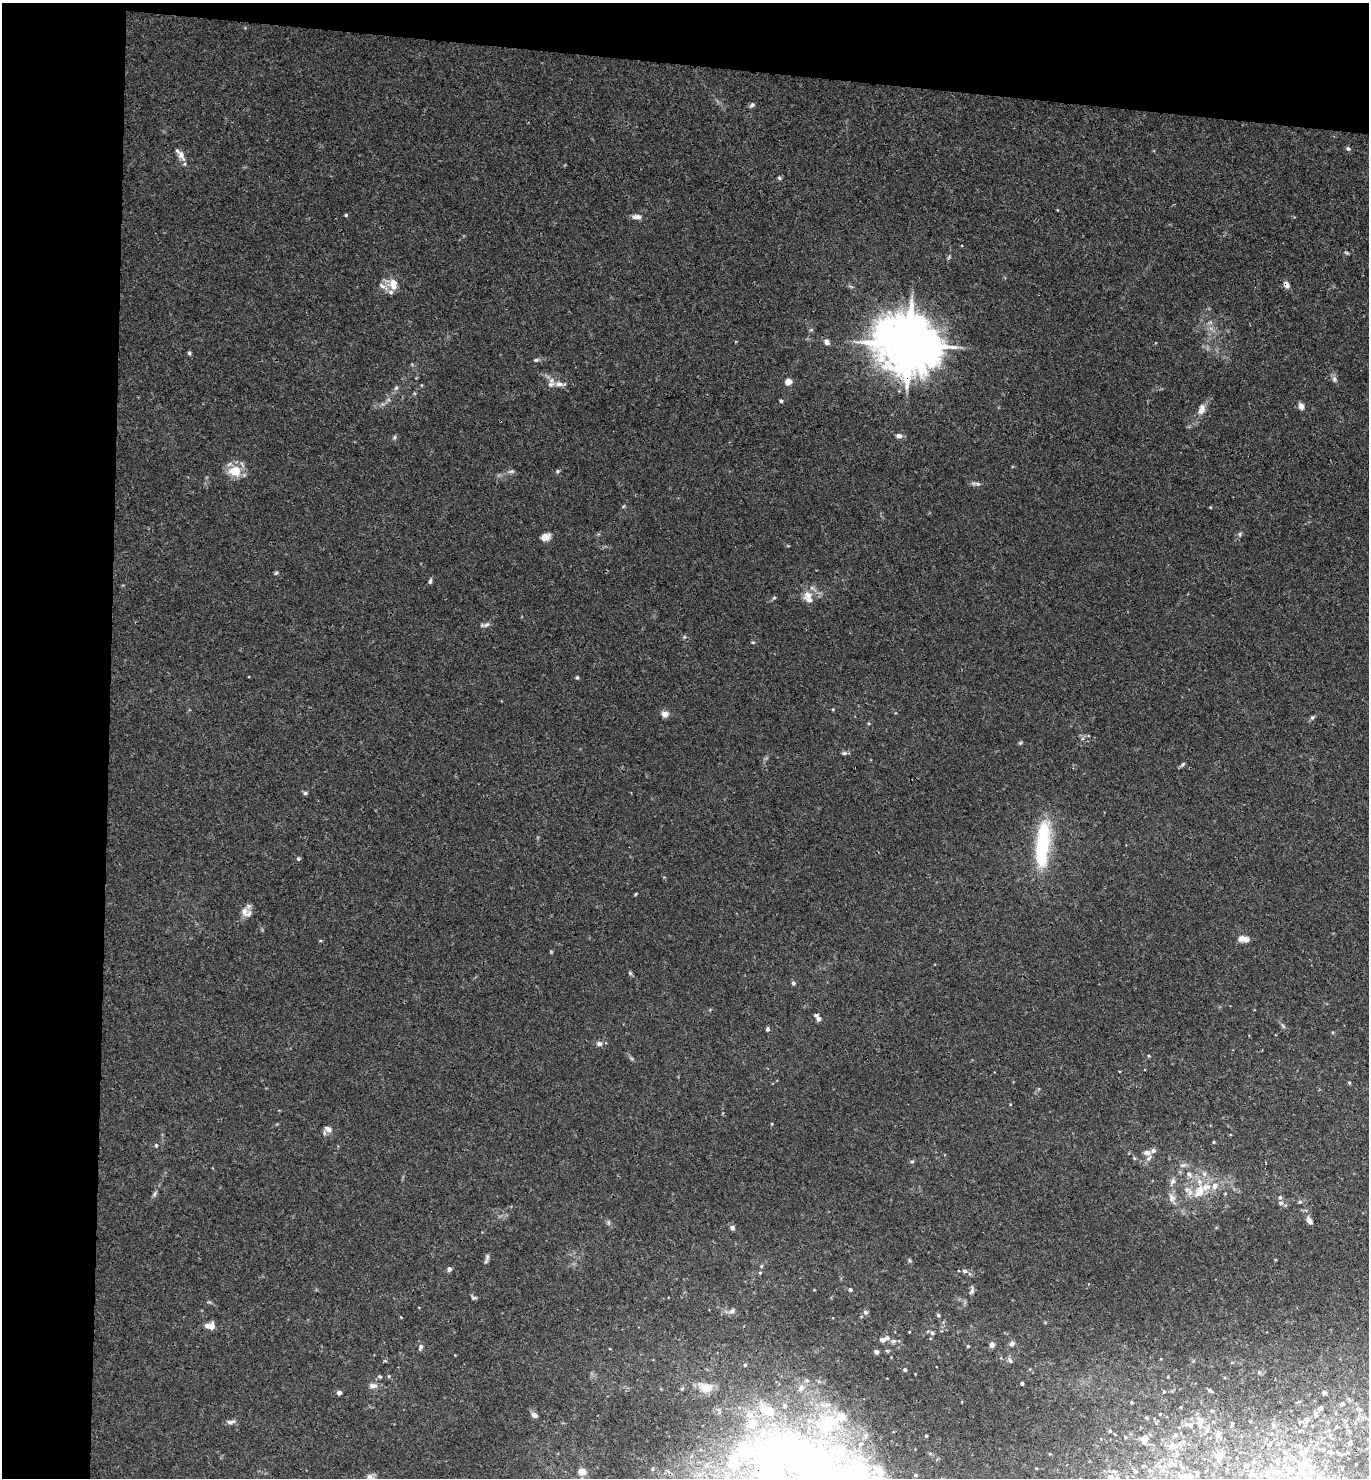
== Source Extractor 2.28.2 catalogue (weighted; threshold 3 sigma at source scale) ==
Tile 1 of 3 x 3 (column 1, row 1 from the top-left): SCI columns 161-1527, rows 2962-4437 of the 4519 x 4444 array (HDU 1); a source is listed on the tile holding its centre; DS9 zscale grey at full resolution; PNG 1371 x 1480 px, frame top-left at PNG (2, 3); no overlay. Shown black and unused: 12% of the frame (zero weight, under 3 of 4 exposures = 6% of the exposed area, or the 3 px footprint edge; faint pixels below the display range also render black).
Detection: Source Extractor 2.28.2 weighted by HDU 2 'WHT'; one run over the whole footprint, this tile lists its part. Background 0.0205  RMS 0.0026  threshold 0.0117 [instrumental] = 3 sigma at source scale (4.5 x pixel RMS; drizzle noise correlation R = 1.50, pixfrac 1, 0.05/0.05 arcsec/px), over >= 5 px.
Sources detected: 186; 4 inside a brighter object's white glare — not listed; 26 inside a brighter listed object's ellipse — not listed separately; the other 156 listed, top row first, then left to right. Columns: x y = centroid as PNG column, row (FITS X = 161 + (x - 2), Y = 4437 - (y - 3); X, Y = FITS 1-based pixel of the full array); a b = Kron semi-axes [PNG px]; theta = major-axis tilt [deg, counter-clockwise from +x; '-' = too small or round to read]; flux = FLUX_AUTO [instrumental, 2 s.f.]
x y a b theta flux
752 105 7 6 - 0.56
1348 149 6 5 - 0.52
181 154 13 7 -64 1.7
779 178 6 4 -24 0.39
346 215 4 3 - 0.36
637 217 14 6 1 1.3
1347 253 7 3 -35 0.32
949 257 7 4 71 0.35
1286 285 6 5 - 1.6
393 286 17 9 -28 2.4
811 330 6 4 19 0.31
827 342 8 7 - 0.87
909 344 18 15 -18 1800
189 353 5 4 - 0.49
536 360 7 5 1 0.47
1334 379 8 7 - 0.77
788 382 4 4 - 5
560 384 17 7 -1 1.6
396 388 7 5 44 0.51
781 401 4 3 - 0.52
1301 406 8 6 -68 1.1
1201 409 14 9 74 1.8
899 436 7 6 - 0.98
394 437 6 5 - 0.48
237 470 19 10 -67 3.7
511 471 10 5 5 0.65
557 471 6 5 - 0.38
978 484 8 5 -18 0.59
1210 507 4 3 - 0.19
1240 534 6 4 -90 0.4
545 537 10 7 14 2.2
276 573 5 4 - 0.39
430 581 7 4 82 0.56
808 595 14 12 13 2.6
774 598 6 3 19 0.29
486 625 10 6 28 0.8
684 637 5 4 - 0.34
753 642 5 3 - 0.26
577 678 4 4 - 0.34
665 714 9 7 -4 1.4
1312 717 6 5 - 0.51
1020 743 5 4 - 0.33
844 753 8 5 10 0.57
1183 764 9 4 45 0.47
305 793 5 5 - 0.43
1043 844 61 16 85 20
298 859 5 5 - 0.46
636 894 5 3 - 0.23
244 912 13 9 83 1.8
1244 939 14 7 -9 2
630 973 6 4 -47 0.39
793 983 5 4 - 0.51
818 1019 7 5 86 0.69
1283 1026 7 4 -53 0.46
768 1029 5 4 - 0.56
599 1044 7 6 - 0.98
1349 1083 4 3 - 0.29
772 1124 4 3 - 0.25
328 1129 11 7 -32 1.2
1214 1142 5 3 - 0.24
156 1145 5 5 - 0.54
1147 1153 9 6 -13 1.4
912 1161 5 3 - 0.32
1183 1165 10 5 13 0.84
1189 1174 7 6 - 1.1
1204 1174 7 6 - 0.85
1172 1181 10 6 57 1
1206 1187 17 9 11 3.3
1187 1190 10 9 - 1.6
154 1194 9 4 67 0.56
1280 1197 6 5 - 0.49
1172 1198 12 9 -80 1.7
1300 1202 5 5 - 0.37
1281 1203 6 5 - 0.85
1309 1220 7 5 -59 1.3
732 1228 5 5 - 0.94
487 1257 11 5 78 0.69
909 1260 6 4 -71 0.34
449 1269 4 4 - 0.93
965 1271 6 4 -1 0.66
760 1273 4 4 - 0.32
850 1290 4 4 - 0.62
972 1291 10 5 74 0.68
474 1297 10 4 -8 0.46
732 1311 9 6 44 0.85
865 1312 6 6 - 0.68
938 1315 4 4 - 0.41
401 1317 3 3 - 0.2
210 1326 11 8 -5 2.1
909 1332 3 2 - 0.17
932 1333 6 5 - 0.54
887 1338 6 5 - 0.7
882 1340 5 4 - 1.2
894 1341 7 5 3 0.71
1012 1344 6 5 - 0.83
992 1345 5 5 - 1.3
968 1346 3 3 - 0.37
421 1347 6 5 - 0.75
887 1351 6 4 -1 0.31
876 1352 4 4 - 1.3
1010 1361 8 6 -46 0.65
745 1365 4 4 - 0.3
1030 1369 5 3 - 0.2
905 1370 4 4 - 0.51
1259 1372 6 5 - 0.45
380 1377 5 5 - 0.43
1168 1377 3 2 - 0.22
1022 1383 3 3 - 0.62
373 1386 12 7 -6 1.3
705 1388 18 12 -14 3.5
1210 1391 5 3 - 0.52
1164 1392 4 4 - 0.3
1324 1392 4 4 - 0.65
339 1393 4 4 - 1.4
1131 1402 3 3 - 0.29
1341 1404 8 4 8 0.41
1320 1408 4 4 - 0.96
1360 1409 7 5 -38 0.68
1160 1414 3 2 - 0.18
534 1415 6 5 - 1.2
1316 1415 7 6 - 0.94
1146 1418 5 3 - 0.28
1201 1420 9 7 61 1.7
1307 1420 7 6 - 1.3
1213 1421 4 3 - 0.22
1345 1421 6 4 -1 0.32
230 1422 11 6 8 0.97
1190 1425 6 5 - 0.75
1336 1427 4 4 - 0.28
1207 1429 7 6 - 0.6
1110 1431 4 4 - 0.41
1299 1431 5 4 - 0.31
1350 1432 6 4 -90 0.35
1176 1434 6 5 - 0.55
1219 1434 10 6 73 0.95
926 1436 3 3 - 0.33
1125 1437 4 3 - 0.31
1144 1439 10 7 70 1.9
1350 1443 4 4 - 0.7
1269 1444 6 5 - 0.67
1173 1445 23 8 18 2.9
1302 1452 9 6 21 1.5
1329 1452 6 6 - 0.62
799 1453 84 46 -3 81
1339 1454 5 5 - 0.47
1219 1456 14 8 66 1.3
1356 1464 3 2 - 0.17
1300 1465 9 8 - 1.7
1246 1466 4 4 - 0.81
1289 1469 12 7 -56 1.4
1269 1471 8 5 2 0.89
582 1472 7 6 - 2.7
880 1472 17 10 -72 3.3
1279 1472 6 6 - 0.68
1251 1475 6 6 - 0.95
1110 1477 11 10 - 2.3
Overlapping masked pixels (flux is a lower limit): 4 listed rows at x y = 1286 285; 909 344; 1043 844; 799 1453
Isophote crosses this tile's border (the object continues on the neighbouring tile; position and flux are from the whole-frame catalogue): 2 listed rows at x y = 799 1453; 1110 1477